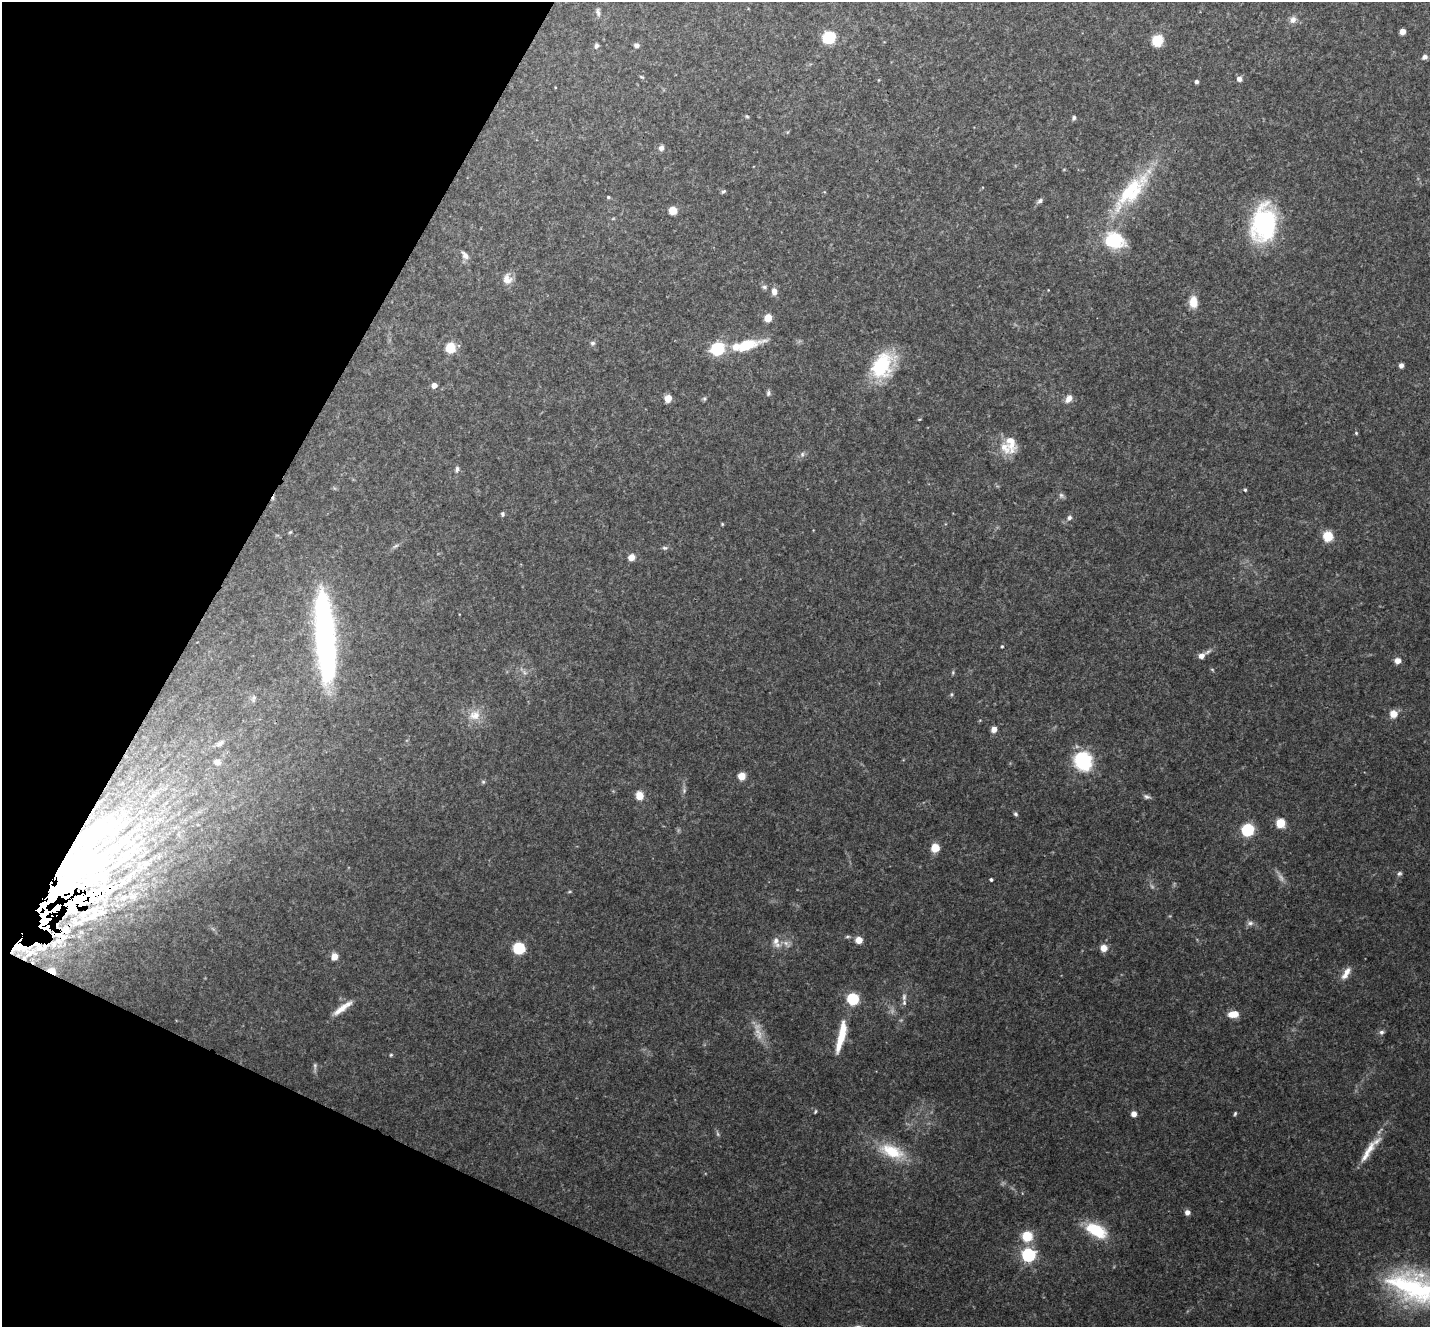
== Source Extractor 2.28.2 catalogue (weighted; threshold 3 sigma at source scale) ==
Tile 9 of 4 x 4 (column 1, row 3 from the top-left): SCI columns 8-1435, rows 1612-2936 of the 5722 x 5735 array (HDU 1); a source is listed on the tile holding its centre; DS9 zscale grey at full resolution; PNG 1432 x 1329 px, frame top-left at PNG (2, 2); no overlay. Shown black and unused: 22% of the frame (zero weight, under 3 of 4 exposures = <1% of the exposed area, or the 3 px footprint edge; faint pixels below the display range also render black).
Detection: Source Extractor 2.28.2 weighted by HDU 2 'WHT'; one run over the whole footprint, this tile lists its part. Background 0.125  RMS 0.0075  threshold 0.0337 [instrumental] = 3 sigma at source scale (4.5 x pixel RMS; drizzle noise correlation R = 1.50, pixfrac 1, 0.05/0.05 arcsec/px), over >= 5 px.
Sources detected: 154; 6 too faint to see at this stretch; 12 inside a brighter object's white glare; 3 cosmic-ray / hot-pixel residue — not listed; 20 inside a brighter listed object's ellipse — not listed separately; the other 113 listed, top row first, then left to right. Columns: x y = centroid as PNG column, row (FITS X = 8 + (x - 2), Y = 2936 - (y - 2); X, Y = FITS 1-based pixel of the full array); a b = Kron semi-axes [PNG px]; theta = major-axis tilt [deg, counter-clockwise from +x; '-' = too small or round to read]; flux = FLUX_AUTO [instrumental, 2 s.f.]
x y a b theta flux
598 12 10 5 -71 2.3
1293 20 9 8 - 4.1
1402 31 5 4 - 5.6
829 37 8 7 - 46
1157 40 11 10 - 16
636 45 6 5 - 2.6
596 46 7 5 62 1.8
1425 57 6 5 - 3.1
642 77 8 4 -35 0.95
1239 79 6 5 - 3.4
879 80 5 3 - 0.61
1197 82 4 4 - 1.9
747 116 5 4 - 0.96
1074 118 6 5 - 1.5
661 148 8 7 - 2.7
723 191 6 4 44 1.3
1132 191 73 21 49 65
608 197 4 4 - 1
1040 201 8 5 35 2.1
673 211 5 5 - 15
1264 224 32 22 86 120
1114 240 28 20 -16 33
465 255 13 8 -53 4
507 279 14 12 -78 7.1
764 287 7 5 -2 1.8
774 292 9 7 -85 4.9
1193 302 12 9 -87 11
768 318 5 5 - 15
592 343 7 6 - 1.8
746 346 42 13 18 27
450 348 6 6 - 29
717 349 7 6 - 88
882 365 33 23 56 47
1401 365 5 4 - 2.8
434 385 5 5 - 5.5
768 393 8 5 82 1.6
668 398 7 6 - 7.8
1069 398 10 7 53 5.3
704 399 6 5 - 1.2
1356 433 5 4 - 0.89
1011 443 26 13 -79 13
802 454 7 5 70 1.9
457 469 8 5 77 2.1
1245 490 4 4 - 1
1061 495 8 7 - 2
502 514 6 5 - 1.4
1069 518 7 6 - 2.3
722 524 5 3 - 0.75
290 532 5 4 - 0.83
1328 536 7 6 - 23
395 546 9 5 27 1.8
664 548 7 5 -1 1.6
631 557 6 5 - 7.8
1002 646 4 3 - 0.91
327 649 67 22 -87 150
1201 656 8 6 33 5.1
1397 661 5 5 - 6.4
1212 669 6 3 -20 0.83
953 672 6 4 80 1
951 694 6 4 90 0.98
253 698 11 6 72 2.7
1393 714 7 7 - 9.2
475 715 17 14 18 11
994 729 5 5 - 5.6
220 744 12 7 37 3.8
1083 761 10 9 - 110
217 762 10 9 - 4.3
742 776 6 6 - 11
483 782 6 5 - 1.2
684 791 7 5 90 1.8
639 796 5 5 - 32
1147 797 10 6 -14 2.3
1016 814 6 5 - 1.5
1280 823 6 6 - 27
1248 830 6 6 - 91
96 833 55 16 34 38
935 848 6 6 - 18
1399 873 7 5 41 1.7
991 880 4 3 - 1.5
60 888 81 20 40 120
569 892 5 3 - 0.82
97 893 58 23 20 88
79 923 15 5 -1 3.5
1250 923 9 6 1 2.7
63 937 13 11 14 9.6
847 937 8 4 1 1.4
859 940 6 5 - 10
776 942 16 9 -70 5.9
786 944 14 7 -45 4.4
19 947 28 15 -6 31
519 948 6 6 - 59
1104 948 6 6 - 9.5
334 956 7 6 - 7.2
51 971 10 6 -25 10
1346 973 18 8 59 6.6
904 997 12 6 90 2.9
853 999 6 6 - 72
342 1008 30 7 36 9.3
1233 1014 11 7 4 11
1382 1032 7 6 - 2.1
841 1036 40 8 77 23
391 1055 5 4 - 0.92
315 1066 9 5 -87 1.8
815 1112 6 3 64 0.89
1134 1114 5 5 - 4.6
1235 1114 6 4 64 1.1
892 1151 37 17 -21 31
1367 1153 29 9 63 11
1187 1212 6 6 - 3.4
1096 1230 27 14 -28 29
1027 1236 7 7 - 27
1029 1255 6 6 - 170
1413 1287 70 39 -20 130
Overlapping masked pixels (flux is a lower limit): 6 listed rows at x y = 96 833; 60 888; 97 893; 63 937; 19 947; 51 971
Isophote crosses this tile's border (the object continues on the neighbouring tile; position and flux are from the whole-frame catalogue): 1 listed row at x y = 1413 1287